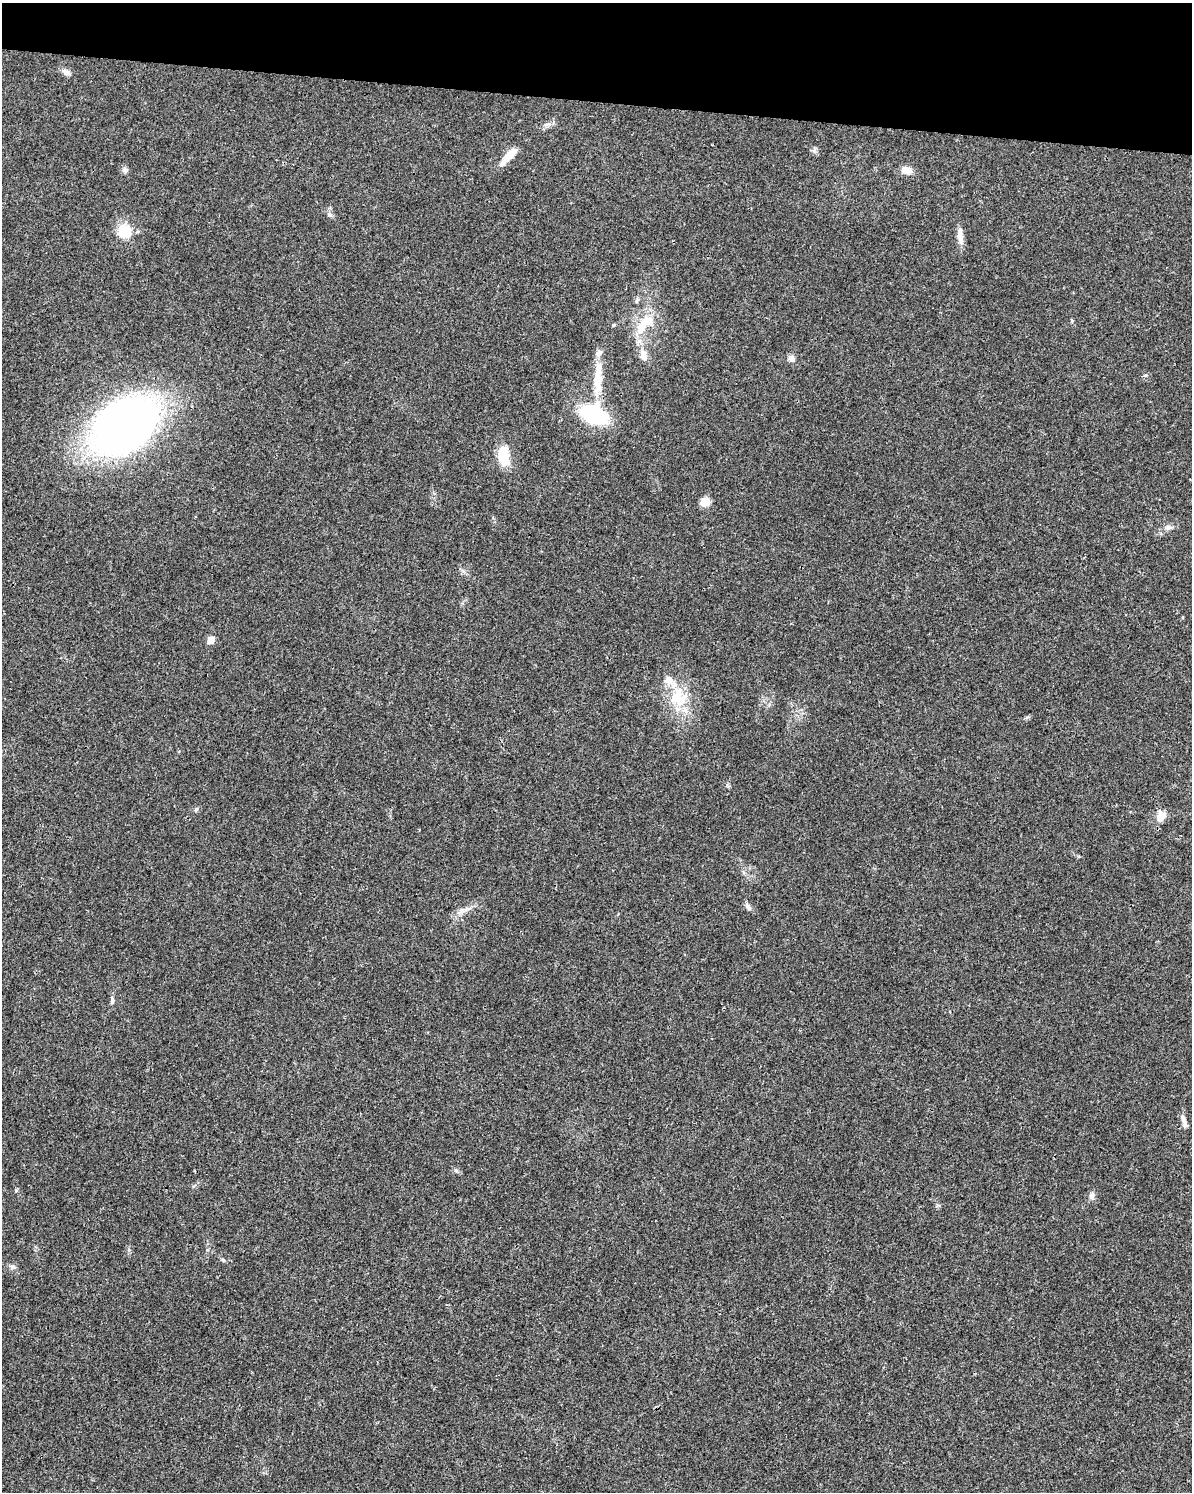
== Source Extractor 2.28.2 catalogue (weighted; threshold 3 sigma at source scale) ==
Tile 2 of 4 x 3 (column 2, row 1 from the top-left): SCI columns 1206-2395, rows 3221-4710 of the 4784 x 4997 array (HDU 1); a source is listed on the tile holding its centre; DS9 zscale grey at full resolution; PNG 1194 x 1494 px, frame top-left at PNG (2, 3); no overlay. Shown black and unused: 7% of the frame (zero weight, under 3 of 4 exposures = <1% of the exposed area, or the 3 px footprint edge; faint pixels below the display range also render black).
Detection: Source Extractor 2.28.2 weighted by HDU 2 'WHT'; one run over the whole footprint, this tile lists its part. Background 0.0199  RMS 0.0029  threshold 0.0129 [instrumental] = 3 sigma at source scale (4.5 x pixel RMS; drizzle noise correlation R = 1.50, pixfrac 1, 0.0396/0.0396 arcsec/px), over >= 5 px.
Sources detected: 37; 5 inside a brighter listed object's ellipse — not listed separately; the other 32 listed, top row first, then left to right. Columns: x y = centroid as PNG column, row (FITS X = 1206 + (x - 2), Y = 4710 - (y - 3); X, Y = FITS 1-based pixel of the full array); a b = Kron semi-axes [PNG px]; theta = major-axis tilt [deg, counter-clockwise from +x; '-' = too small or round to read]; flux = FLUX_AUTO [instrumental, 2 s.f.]
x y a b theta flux
66 72 12 7 -27 1.4
814 150 8 4 90 0.58
508 156 29 8 47 4.7
125 170 8 7 - 0.8
906 170 14 9 -21 2.4
329 215 7 6 - 0.62
125 231 19 17 -88 6.5
960 235 25 7 -84 2.5
637 300 9 4 60 0.51
614 325 5 4 - 0.34
641 327 25 12 67 6.5
643 355 19 11 -85 3.1
791 358 9 8 - 1.3
597 380 39 12 87 8.2
594 414 26 18 -25 23
124 426 47 33 44 210
504 456 23 12 -85 7.5
705 502 12 10 9 2.4
1169 527 9 7 7 1.1
211 640 6 6 - 2.9
678 696 30 19 70 10
196 809 6 5 - 0.47
1161 816 13 11 61 2.9
748 907 11 6 -54 1
468 909 12 6 17 1.5
112 1000 11 5 87 0.82
1183 1119 13 6 -69 1.2
456 1171 7 4 -20 0.49
16 1190 5 5 - 0.35
1091 1196 9 7 83 1.1
223 1260 6 4 -20 0.41
13 1267 8 6 -29 0.85
Unlisted compact peaks at least as high as the median listed source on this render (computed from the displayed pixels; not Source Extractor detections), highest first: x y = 548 124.